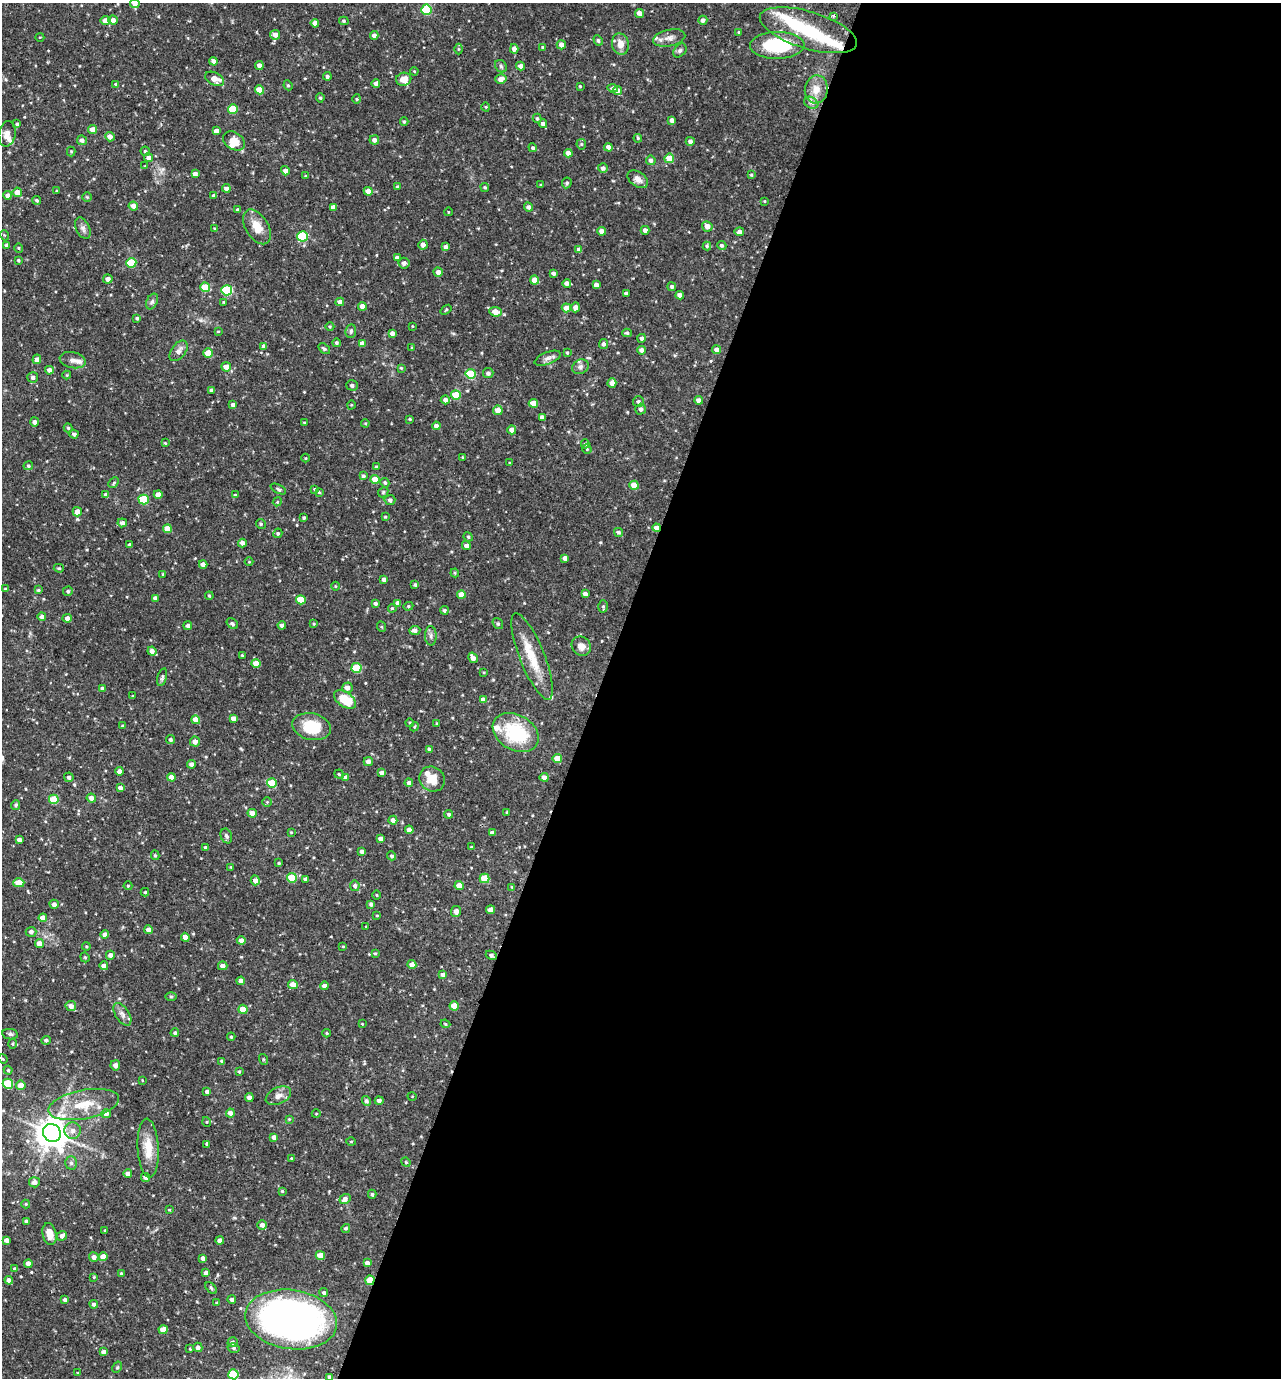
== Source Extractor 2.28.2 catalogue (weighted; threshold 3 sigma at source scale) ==
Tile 12 of 4 x 4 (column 4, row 3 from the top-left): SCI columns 4107-5385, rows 1379-2754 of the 5524 x 5509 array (HDU 1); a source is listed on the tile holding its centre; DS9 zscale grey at full resolution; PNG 1283 x 1380 px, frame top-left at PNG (2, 3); each listed source drawn as its Kron ellipse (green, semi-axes under 4 px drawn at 4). Shown black and unused: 53% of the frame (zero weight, under 2 of 3 exposures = <1% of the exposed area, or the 3 px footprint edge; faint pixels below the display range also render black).
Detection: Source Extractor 2.28.2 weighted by HDU 2 'WHT'; one run over the whole footprint, this tile lists its part. Background 0.0916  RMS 0.0055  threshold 0.0249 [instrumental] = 3 sigma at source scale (4.5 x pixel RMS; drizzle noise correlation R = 1.50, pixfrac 1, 0.05/0.05 arcsec/px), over >= 5 px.
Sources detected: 448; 2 inside a brighter object's white glare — neither listed nor drawn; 9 inside a brighter listed object's ellipse — not listed separately; the other 437 listed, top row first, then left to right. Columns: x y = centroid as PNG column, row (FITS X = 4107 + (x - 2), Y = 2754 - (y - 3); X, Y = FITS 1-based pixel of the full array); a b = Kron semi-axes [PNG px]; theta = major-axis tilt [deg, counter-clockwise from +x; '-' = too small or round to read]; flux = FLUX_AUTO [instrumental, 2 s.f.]
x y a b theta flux
135 3 4 4 - 2.7
426 10 5 5 - 28
639 13 4 4 - 3.3
833 16 3 3 - 0.75
113 20 4 4 - 2.6
703 20 4 4 - 2.2
106 21 5 4 - 5.4
344 21 5 4 - 0.79
315 23 4 4 - 3.3
808 30 50 18 -17 30
739 32 3 3 - 0.6
275 35 5 5 - 2.9
374 35 4 4 - 2.2
40 37 4 3 - 0.4
669 38 16 8 12 3.9
598 40 5 4 - 1.1
620 44 11 8 -77 5.2
561 45 4 4 - 2.9
777 45 27 13 1 40
543 47 4 4 - 1.1
458 49 5 3 - 0.59
514 49 5 4 - 3.3
680 51 8 5 48 1.2
213 61 4 4 - 2.2
259 65 4 4 - 2.8
501 66 7 5 -47 1.1
521 66 4 4 - 2.7
414 71 4 3 - 0.51
327 76 4 4 - 1.3
215 79 10 6 -27 5.5
404 79 7 6 - 4.6
501 79 6 4 16 3.6
376 83 4 4 - 2.2
116 84 4 3 - 0.86
288 85 5 4 - 0.77
580 86 3 2 - 0.52
613 88 5 4 - 1.2
816 89 14 11 82 6.8
260 90 5 4 - 9
617 90 5 4 - 2.7
320 98 4 4 - 0.84
357 99 4 4 - 0.71
811 103 7 5 -29 1.6
486 107 4 3 - 0.44
233 109 5 4 - 19
537 118 5 4 - 0.85
672 120 4 4 - 2.1
404 122 4 4 - 0.66
17 124 4 4 - 0.81
543 124 4 4 - 2.4
93 130 4 4 - 4.1
216 131 4 4 - 2.7
7 134 13 8 79 3.2
110 137 5 4 - 3.4
638 138 4 3 - 0.59
82 140 5 5 - 1.8
374 140 5 4 - 2.2
234 141 12 8 -34 6.7
690 141 4 4 - 2
581 144 5 5 - 0.71
608 147 4 4 - 2.7
533 148 4 4 - 1
71 151 5 4 - 0.59
145 151 5 4 - 0.87
568 153 4 4 - 3.6
149 158 4 4 - 2.8
669 158 5 5 - 10
651 160 5 4 - 1.9
145 166 3 3 - 0.4
603 168 5 5 - 1.9
285 171 5 4 - 2.7
195 174 4 4 - 2.5
751 175 3 3 - 0.61
306 176 4 3 - 0.85
638 179 11 7 -37 3.6
567 183 5 4 - 1.1
541 185 3 3 - 0.67
397 187 4 4 - 0.81
485 187 4 4 - 0.8
226 188 4 4 - 1.9
57 191 3 3 - 0.59
368 191 4 4 - 4.8
17 192 5 4 - 4.3
7 195 4 4 - 2.2
214 195 4 3 - 1.1
87 197 5 5 - 0.64
37 200 4 4 - 1
765 201 4 3 - 0.38
133 206 5 4 - 2.8
333 207 4 4 - 1.9
528 207 4 4 - 1.8
238 210 4 4 - 1.4
448 212 4 3 - 0.35
707 226 5 5 - 4.1
257 227 19 11 -59 7.9
83 228 11 6 -64 2.1
215 229 4 3 - 0.64
645 230 4 4 - 2.2
602 231 4 4 - 2.9
739 232 4 4 - 1.8
4 235 5 3 - 0.55
302 236 5 5 - 31
7 245 4 4 - 1.4
423 245 5 4 - 2.3
722 245 5 4 - 1.2
707 246 4 4 - 0.86
446 247 4 4 - 2.1
19 248 4 4 - 0.64
579 250 4 4 - 2.6
397 258 4 4 - 2.5
18 260 4 3 - 0.72
131 263 5 5 - 20
404 263 5 5 - 2
438 272 5 4 - 2.4
553 273 4 3 - 1.7
108 279 5 4 - 2.5
535 280 4 4 - 7
567 283 4 4 - 2.6
596 285 4 4 - 2.5
205 287 5 4 - 14
672 287 4 4 - 1
227 290 5 5 - 36
626 294 4 3 - 1.8
680 295 4 4 - 2.8
152 301 8 5 63 1.4
224 302 4 4 - 0.5
340 302 4 4 - 3.5
362 306 4 4 - 3.9
575 307 5 4 - 2.9
566 308 5 4 - 4
446 310 6 3 38 0.6
496 312 6 4 -6 6.1
137 318 4 3 - 0.96
412 326 4 2 - 0.35
330 327 4 3 - 0.56
218 331 4 3 - 0.39
351 331 7 5 79 1.3
392 333 4 4 - 2.4
627 333 5 4 - 0.83
641 338 4 4 - 1.7
336 343 4 4 - 1.1
362 343 4 4 - 3.5
603 344 5 4 - 1.6
264 346 4 4 - 2.6
412 348 4 3 - 0.54
324 349 6 4 -39 0.89
642 350 4 4 - 3.2
717 350 4 4 - 3.3
179 351 12 7 53 3.2
208 353 4 4 - 8.4
567 353 4 3 - 0.8
548 358 14 6 21 2.5
37 359 5 4 - 2.5
73 360 13 8 -12 3.3
226 367 5 4 - 4.7
580 367 8 7 - 1.9
401 368 4 4 - 0.58
49 370 4 4 - 2.7
488 373 5 5 - 1.8
471 374 5 5 - 25
67 375 4 4 - 0.55
33 377 5 5 - 1.9
612 383 5 4 - 3.1
352 385 6 5 - 1.6
211 390 4 3 - 0.94
456 395 5 4 - 14
445 400 4 4 - 2.6
699 400 4 4 - 2.7
638 401 5 5 - 1.2
533 403 4 4 - 9.2
233 405 4 4 - 2.3
351 405 4 3 - 0.48
641 409 5 5 - 2.1
498 410 5 4 - 5.9
542 417 4 4 - 2.2
410 419 3 2 - 0.5
34 422 4 4 - 1.9
304 422 3 2 - 0.41
365 423 4 3 - 0.54
436 426 4 4 - 2.4
68 428 4 4 - 0.75
512 430 4 4 - 3
74 434 4 4 - 1.4
165 443 4 3 - 0.57
585 444 4 4 - 0.83
587 449 5 4 - 0.71
463 457 3 2 - 0.47
306 458 4 3 - 0.47
510 463 4 2 - 0.43
28 466 5 4 - 0.86
377 467 4 3 - 1.2
363 476 4 4 - 1.1
375 479 4 4 - 10
114 483 6 3 45 0.72
385 483 5 4 - 0.91
634 485 4 4 - 8.6
278 489 8 3 -26 0.95
314 489 4 3 - 0.5
319 492 4 3 - 0.52
383 492 5 4 - 0.77
106 495 4 4 - 2.3
158 495 4 4 - 4.1
235 495 4 3 - 0.81
144 500 5 5 - 25
390 500 5 5 - 1.6
277 502 4 3 - 0.57
77 512 4 4 - 4.2
385 517 4 3 - 0.57
304 518 4 3 - 0.75
122 523 4 4 - 2.5
261 524 5 4 - 0.86
657 528 4 4 - 4.3
167 529 4 4 - 6
618 532 4 4 - 1
278 533 5 4 - 0.87
468 537 5 4 - 0.74
242 543 4 4 - 2.6
130 545 3 3 - 1.3
466 545 4 4 - 2.4
565 558 4 4 - 2.5
249 562 4 3 - 0.39
203 564 4 4 - 3.3
59 568 5 4 - 0.62
455 573 4 4 - 0.58
163 574 3 2 - 0.49
384 579 4 3 - 2.1
415 585 4 3 - 0.98
336 586 4 3 - 0.48
6 589 4 3 - 0.79
38 590 4 3 - 0.83
68 591 5 4 - 1
461 594 4 4 - 5.2
585 594 4 4 - 2.4
209 596 4 3 - 0.68
155 598 4 4 - 2.3
301 600 5 4 - 13
375 603 4 4 - 1.4
398 603 4 4 - 3
408 606 5 4 - 0.74
603 606 6 5 - 0.92
392 608 4 3 - 0.67
444 610 4 4 - 1
42 617 4 4 - 2.2
67 618 5 4 - 2.3
232 624 6 4 -36 1.2
314 624 4 4 - 0.56
498 624 6 5 - 1
282 625 4 4 - 2.2
188 626 4 4 - 1.8
382 627 5 3 - 0.6
415 630 5 4 - 2.2
431 636 9 6 -88 2
581 646 10 9 - 3.8
152 651 4 4 - 2.5
242 655 3 2 - 0.5
532 656 46 12 -68 16
473 658 5 4 - 2.8
256 663 5 4 - 7
356 668 5 5 - 22
484 672 3 3 - 0.45
162 677 9 4 74 1.1
347 688 5 5 - 3.3
103 689 4 3 - 1.7
133 696 3 2 - 0.52
345 699 12 7 -33 14
483 700 4 4 - 3.2
233 718 4 4 - 2.6
196 720 4 4 - 6.5
410 723 4 3 - 0.5
437 724 4 3 - 0.73
122 726 4 3 - 0.68
311 727 19 13 -12 18
414 727 4 3 - 0.57
516 732 24 17 -30 32
170 740 5 4 - 1.1
195 742 5 5 - 3.2
429 749 3 3 - 0.66
557 759 4 4 - 8.8
368 762 4 4 - 2.8
192 764 4 4 - 2.6
119 771 4 4 - 2.3
381 773 4 4 - 1.9
339 774 5 4 - 0.72
69 777 5 4 - 1.5
171 777 4 4 - 4.6
544 777 4 4 - 4
346 778 4 4 - 2.8
432 779 13 12 - 8.1
272 783 5 4 - 14
409 783 4 4 - 1.9
120 788 4 4 - 2.2
91 798 5 4 - 3.1
54 799 5 4 - 14
267 802 5 5 - 0.69
16 805 5 4 - 1.1
507 812 4 3 - 0.57
252 813 4 4 - 5.1
449 814 4 4 - 1.1
393 820 4 4 - 2.7
409 830 4 4 - 3.5
291 832 3 3 - 0.46
492 833 4 4 - 2.3
226 836 7 5 -68 1.5
380 839 4 4 - 2.7
19 840 4 4 - 2.4
206 847 4 3 - 1.6
471 847 3 3 - 0.57
362 852 4 3 - 1.8
155 855 5 4 - 0.78
392 856 4 4 - 1.1
279 863 3 3 - 0.71
231 867 3 2 - 0.51
292 878 5 4 - 17
485 878 5 5 - 14
306 879 4 4 - 2
255 880 5 4 - 3.1
19 883 5 4 - 9.2
128 886 4 4 - 0.52
355 886 5 4 - 1.4
459 886 4 4 - 7.2
512 887 4 3 - 0.57
145 892 4 4 - 0.62
377 895 4 3 - 0.45
54 904 4 4 - 2.5
371 904 4 3 - 1.4
490 910 4 4 - 4.2
456 911 5 5 - 2.3
377 915 3 2 - 0.37
43 918 4 4 - 5
366 926 4 2 - 0.37
149 930 4 4 - 4.1
31 932 5 5 - 2
105 934 4 4 - 2.7
185 937 4 4 - 3.3
241 940 4 4 - 2.5
39 943 4 4 - 4.5
86 946 4 3 - 0.53
343 946 3 3 - 0.46
375 953 4 4 - 0.58
110 955 4 4 - 2.5
491 955 6 4 -26 1.7
85 957 5 4 - 0.69
412 964 4 4 - 3.1
104 966 4 4 - 2.7
223 966 5 4 - 2.6
443 975 4 4 - 2.5
241 981 4 4 - 2.9
293 985 5 4 - 4.4
324 986 4 4 - 2.6
171 997 6 4 0 0.64
71 1006 5 5 - 3
454 1006 4 4 - 8.4
243 1009 4 4 - 8.4
122 1014 13 7 -57 2.6
362 1024 3 3 - 0.37
445 1024 5 4 - 0.63
175 1033 4 4 - 0.92
327 1033 4 4 - 0.59
10 1034 8 5 -10 1.1
231 1037 4 4 - 0.71
46 1040 5 4 - 1.1
13 1044 5 3 - 0.61
3 1059 5 4 - 0.51
263 1059 5 3 - 0.56
222 1061 3 3 - 0.72
115 1065 5 5 - 2.8
8 1070 4 4 - 0.71
239 1072 3 3 - 0.62
142 1080 4 2 - 0.37
8 1084 5 5 - 27
21 1085 5 4 - 4.7
207 1091 4 3 - 1.5
278 1096 13 8 27 3.4
412 1096 4 3 - 0.42
249 1097 4 4 - 2.6
379 1100 4 4 - 2.1
366 1101 5 4 - 1.4
84 1104 36 14 11 18
230 1113 4 4 - 2.8
106 1114 4 4 - 3.2
316 1114 4 3 - 0.43
289 1119 4 4 - 0.47
207 1122 5 3 - 0.48
73 1131 8 8 - 3.2
52 1133 9 8 - 910
274 1137 4 4 - 2.4
351 1141 5 3 - 0.52
207 1144 4 3 - 0.78
148 1148 29 10 -87 10
291 1158 4 3 - 0.4
406 1162 5 4 - 0.73
71 1163 6 5 - 1.4
128 1174 4 4 - 2.6
145 1177 4 4 - 2.4
34 1182 5 5 - 2.7
282 1191 4 3 - 0.57
372 1194 4 4 - 0.78
345 1199 6 5 - 2.7
26 1204 4 4 - 0.56
169 1210 4 3 - 0.5
26 1221 3 3 - 0.99
262 1225 5 5 - 2.4
346 1228 4 4 - 0.88
105 1230 3 3 - 0.55
49 1234 11 7 -77 5.4
62 1236 5 4 - 2.5
6 1240 4 4 - 2.6
220 1241 4 4 - 2.9
320 1255 4 4 - 6.4
94 1257 5 5 - 2.7
103 1257 4 4 - 6.6
203 1258 4 4 - 2.1
367 1263 4 4 - 2.7
28 1264 4 4 - 2.9
15 1269 4 3 - 1.4
121 1273 3 3 - 0.59
206 1273 4 4 - 2
94 1277 3 3 - 0.48
9 1280 4 4 - 2.1
370 1280 5 4 - 13
211 1288 7 4 -46 0.79
324 1293 4 4 - 0.98
232 1299 4 4 - 1.4
65 1300 4 3 - 1.6
217 1303 3 3 - 0.71
94 1304 4 4 - 1.6
291 1319 46 29 -8 260
163 1330 4 4 - 7
233 1342 5 5 - 1.3
198 1347 5 4 - 2.2
234 1348 6 5 - 1.2
190 1349 4 3 - 0.49
103 1352 4 4 - 2.1
117 1367 6 4 60 0.83
78 1373 4 3 - 0.46
233 1374 5 5 - 26
330 1377 4 4 - 2.4
Overlapping masked pixels (flux is a lower limit): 3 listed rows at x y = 657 528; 491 955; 370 1280
Isophote crosses this tile's border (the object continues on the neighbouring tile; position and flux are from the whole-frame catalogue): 3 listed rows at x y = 135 3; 233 1374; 330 1377